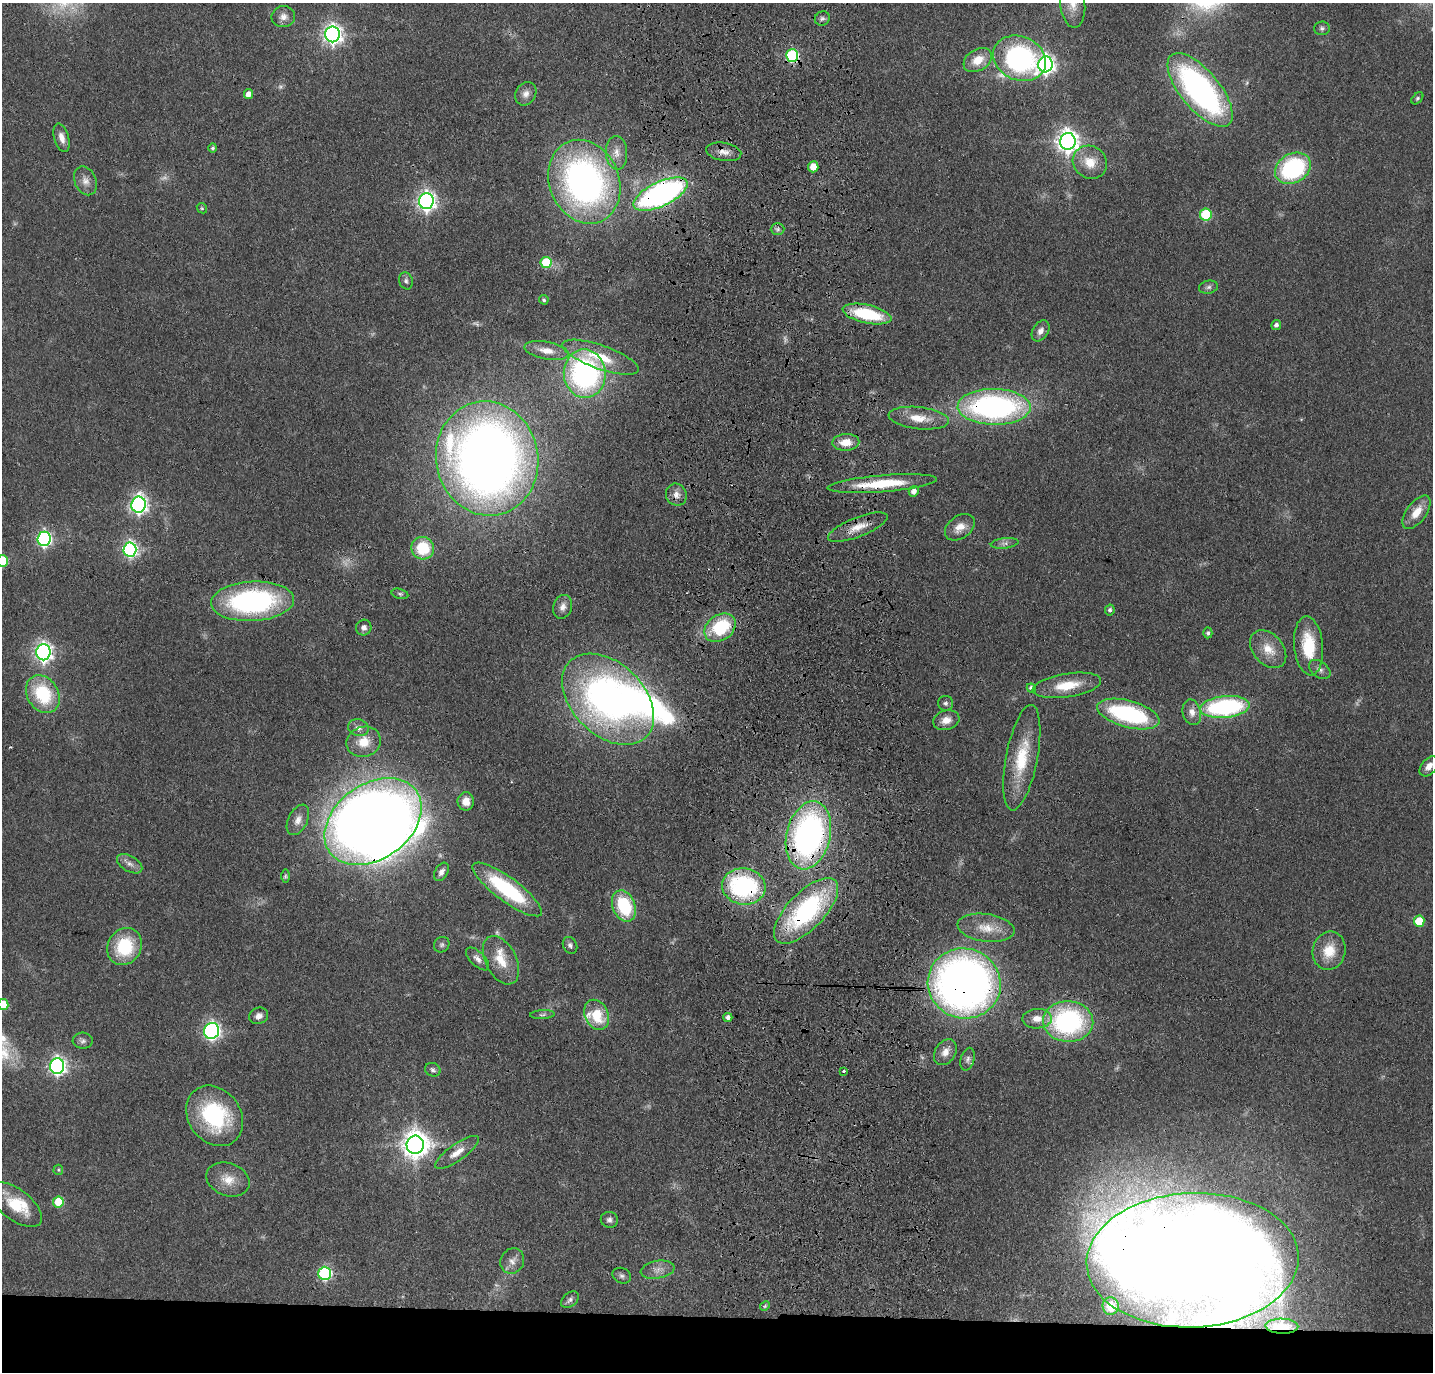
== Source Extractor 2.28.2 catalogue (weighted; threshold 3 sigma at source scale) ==
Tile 8 of 3 x 3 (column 2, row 3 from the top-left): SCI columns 1547-2977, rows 114-1483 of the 4525 x 4336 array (HDU 1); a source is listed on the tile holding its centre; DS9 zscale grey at full resolution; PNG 1435 x 1374 px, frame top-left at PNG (2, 3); each listed source drawn as its Kron ellipse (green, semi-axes under 4 px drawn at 4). Shown black and unused: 4% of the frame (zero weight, under 3 of 4 exposures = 6% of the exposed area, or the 3 px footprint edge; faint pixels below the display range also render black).
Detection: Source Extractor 2.28.2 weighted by HDU 2 'WHT'; one run over the whole footprint, this tile lists its part. Background 0.0633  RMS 0.006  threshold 0.0272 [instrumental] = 3 sigma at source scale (4.5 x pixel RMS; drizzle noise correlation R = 1.50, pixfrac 1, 0.05/0.05 arcsec/px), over >= 5 px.
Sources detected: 139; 5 too faint to see at this stretch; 3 inside a brighter object's white glare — neither listed nor drawn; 2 inside a brighter listed object's ellipse — not listed separately; the other 129 listed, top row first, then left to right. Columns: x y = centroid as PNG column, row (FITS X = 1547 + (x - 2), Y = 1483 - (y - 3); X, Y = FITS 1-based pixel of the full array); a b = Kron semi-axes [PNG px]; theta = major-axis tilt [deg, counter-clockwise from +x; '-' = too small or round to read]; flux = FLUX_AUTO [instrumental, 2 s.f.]
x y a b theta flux
1073 4 24 12 -84 9.9
283 17 12 10 9 4.1
822 18 7 7 - 1.7
1322 28 8 7 - 1.6
333 34 8 7 - 310
792 55 6 6 - 69
1019 58 27 22 -24 120
978 60 15 10 32 11
1045 64 8 7 - 270
1200 90 45 19 -50 170
248 94 5 4 - 4.2
526 94 12 10 57 3.9
1417 98 7 4 46 1.1
62 138 15 7 -73 4.8
1068 141 8 7 - 440
213 148 4 4 - 1.2
724 152 18 9 -10 5.3
616 153 17 10 -86 6.7
1090 162 18 16 -37 12
813 167 5 5 - 7.6
1293 168 19 14 29 72
85 181 15 10 -66 5
584 182 43 34 -67 240
661 194 29 12 25 190
426 201 8 7 - 290
202 208 5 4 - 0.87
1206 215 6 5 - 40
778 229 7 6 - 1.7
546 262 5 5 - 26
406 281 9 6 -74 1.7
1208 287 9 6 11 2
544 300 5 4 - 1.1
867 314 25 9 -12 37
1276 325 5 5 - 1.9
1041 331 11 7 56 3.7
547 351 22 9 -11 7.6
601 357 40 12 -19 22
585 374 24 21 -86 140
994 407 36 18 -1 170
919 418 30 11 -7 12
846 442 13 8 3 8.7
487 458 57 51 -78 640
882 484 55 8 5 29
914 491 5 5 - 3.5
676 495 11 10 - 4.3
139 505 8 7 - 240
1417 512 19 9 53 9.7
858 527 32 9 21 10
960 527 16 11 36 7
44 539 7 6 - 140
1005 543 14 5 7 2.6
423 548 11 11 - 25
130 549 7 6 - 150
2 561 6 5 - 35
400 594 8 5 -14 1.3
252 601 41 19 3 130
563 607 12 9 72 4.1
1110 610 5 5 - 1.6
364 627 8 7 - 2.7
720 628 17 12 35 37
1208 633 5 4 - 1.3
1309 646 29 14 -84 26
1268 649 21 15 -48 11
43 652 8 7 - 260
1320 669 12 7 -36 2.9
1067 685 34 11 9 18
1031 688 5 4 - 1.9
43 694 20 15 -58 37
608 699 54 36 -44 250
945 703 7 7 - 1.6
1225 707 25 11 6 95
1192 712 13 9 -76 4.9
1128 714 32 13 -15 76
946 720 13 9 16 6
358 728 10 8 -18 3.3
364 742 17 15 19 12
1022 758 53 16 79 30
1429 766 11 7 48 4.4
466 801 9 8 - 6.1
298 820 16 9 63 5
373 822 53 37 36 820
808 835 34 22 77 200
130 864 14 7 -30 3.6
441 872 10 6 60 2.8
285 876 7 4 -90 1.2
744 886 22 18 -8 85
507 889 42 12 -36 56
624 906 16 11 -67 37
806 911 42 18 46 94
1419 921 5 5 - 20
986 928 28 14 -8 13
442 945 8 7 - 1.7
570 945 8 7 - 1.9
125 946 19 16 58 34
1329 951 19 16 75 15
477 959 14 7 -44 3.5
501 960 26 15 -63 15
964 983 36 35 - 420
3 1005 5 5 - 15
542 1014 12 4 3 1.6
597 1015 16 11 -64 20
259 1016 10 8 25 3.7
728 1017 4 4 - 2.3
1037 1019 15 10 1 7
1068 1022 25 20 -2 97
212 1031 8 7 - 200
83 1041 10 8 -4 2.2
945 1052 14 10 57 5.7
968 1059 12 7 75 2.5
57 1066 8 7 - 220
433 1070 8 6 -25 1.9
844 1071 3 3 - 1.1
215 1116 32 26 -53 59
415 1145 9 8 - 740
457 1152 26 8 35 7.6
58 1170 5 5 - 0.83
228 1179 22 16 -20 11
58 1202 5 5 - 25
16 1205 31 15 -37 20
609 1220 8 8 - 2.2
1193 1260 106 67 2 1200
512 1261 13 11 62 4.9
658 1270 17 8 10 4.9
325 1273 7 6 - 85
622 1276 9 7 -25 2
570 1300 10 6 40 2.2
765 1306 5 4 - 0.9
1111 1306 9 8 - 4.9
1282 1326 16 7 -1 6.8
Overlapping masked pixels (flux is a lower limit): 16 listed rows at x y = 792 55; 724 152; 661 194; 994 407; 487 458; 882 484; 858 527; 252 601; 373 822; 808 835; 744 886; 507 889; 806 911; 964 983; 1193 1260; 1282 1326
Isophote crosses this tile's border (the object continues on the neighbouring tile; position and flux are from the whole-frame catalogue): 4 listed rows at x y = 1073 4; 2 561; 1429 766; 3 1005